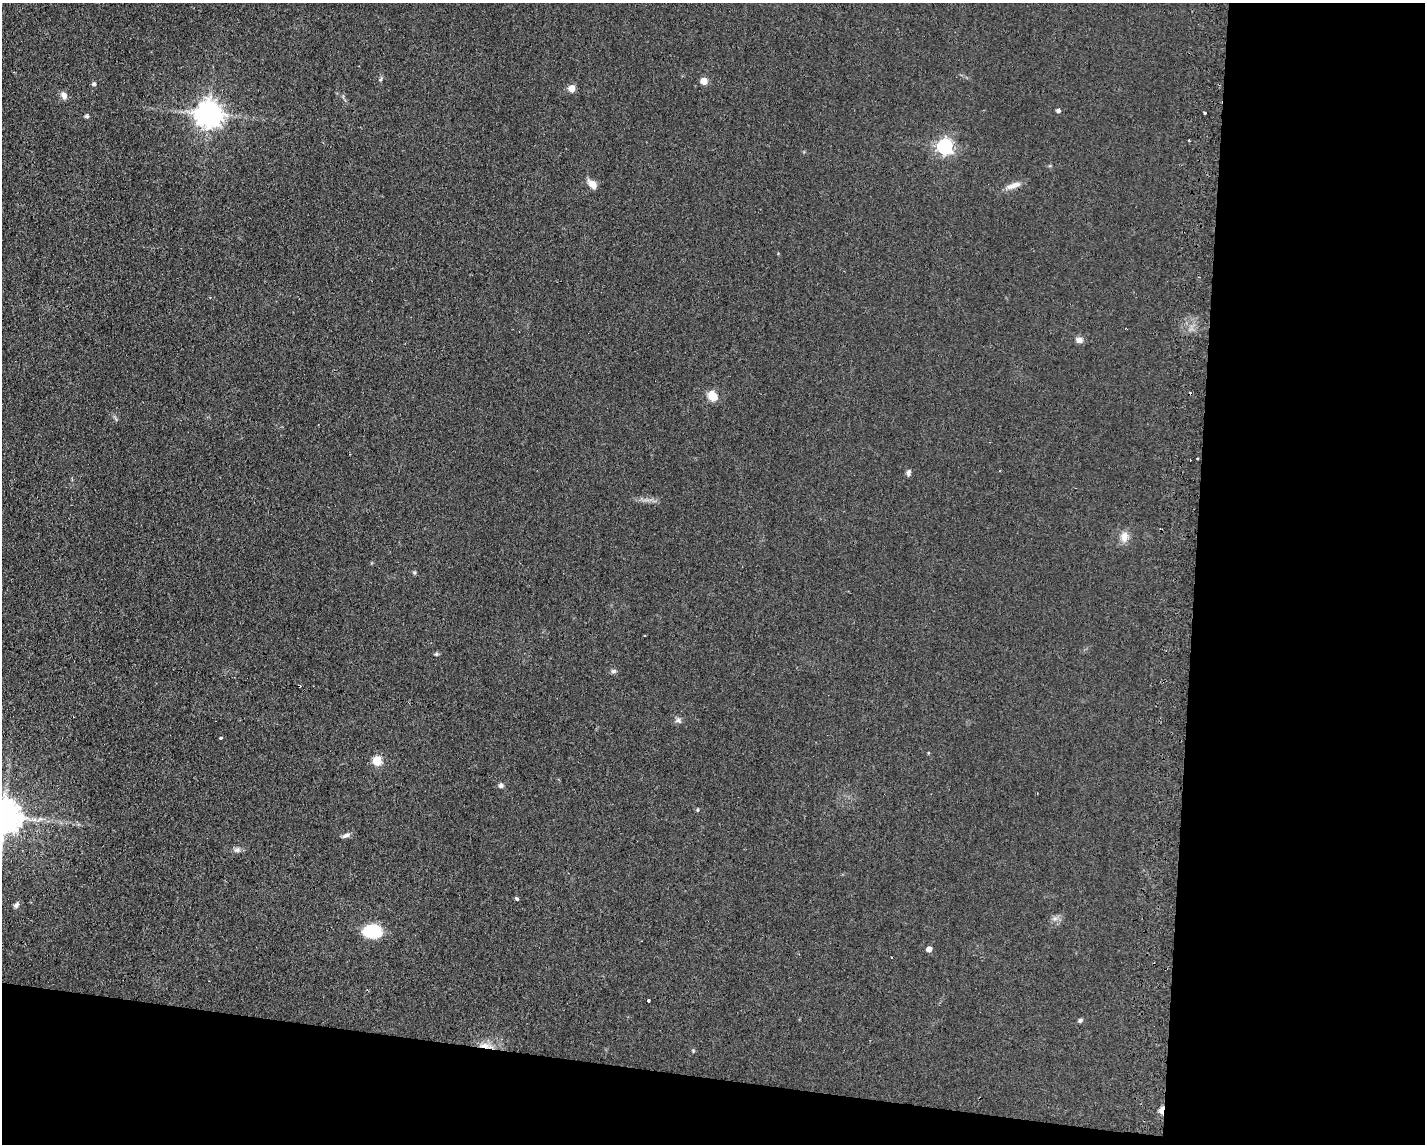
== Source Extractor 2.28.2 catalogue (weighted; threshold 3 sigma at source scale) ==
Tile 12 of 3 x 4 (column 3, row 4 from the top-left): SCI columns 5436-6858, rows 47-1188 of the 7006 x 4818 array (HDU 1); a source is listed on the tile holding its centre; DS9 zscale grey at full resolution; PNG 1427 x 1146 px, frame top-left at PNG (2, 3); no overlay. Shown black and unused: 22% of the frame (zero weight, under 2 of 3 exposures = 3% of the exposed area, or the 3 px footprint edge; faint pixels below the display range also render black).
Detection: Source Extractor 2.28.2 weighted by HDU 2 'WHT'; one run over the whole footprint, this tile lists its part. Background 0.0455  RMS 0.0084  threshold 0.0379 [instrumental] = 3 sigma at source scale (4.5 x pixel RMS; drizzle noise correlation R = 1.50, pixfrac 1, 0.05/0.05 arcsec/px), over >= 5 px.
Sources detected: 38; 2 cosmic-ray / hot-pixel residue — not listed; the other 36 listed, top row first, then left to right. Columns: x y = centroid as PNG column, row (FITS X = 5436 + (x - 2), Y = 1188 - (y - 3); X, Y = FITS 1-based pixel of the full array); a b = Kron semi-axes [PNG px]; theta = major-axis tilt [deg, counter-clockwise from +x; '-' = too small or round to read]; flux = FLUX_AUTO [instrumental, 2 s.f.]
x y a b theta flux
381 79 6 4 70 1.2
704 81 5 5 - 16
94 84 5 5 - 2.1
572 88 5 5 - 13
64 96 9 6 -70 4.5
1058 111 4 4 - 2.4
1204 113 3 3 - 1.4
209 114 8 8 - 980
87 116 4 4 - 1.7
944 146 6 6 - 240
592 184 10 7 -45 7.7
1013 185 21 7 20 6.2
1079 340 8 7 - 4.1
713 396 12 10 -57 9.7
1197 459 3 2 - 1.8
908 473 7 5 79 2.5
1124 537 14 9 85 7
436 654 6 4 43 1.2
613 671 7 5 4 1.9
678 720 9 6 -23 2.5
221 738 3 3 - 2.9
377 761 5 5 - 41
501 785 6 6 - 2.4
698 810 5 5 - 1.1
4 817 10 10 - 2000
346 835 12 5 20 2.8
237 850 9 6 0 2.7
517 899 5 4 - 1.3
16 905 8 6 62 2.4
1054 919 8 4 19 2.2
372 931 19 13 3 32
929 949 4 4 - 6.5
648 1001 3 3 - 1.3
1080 1020 6 5 - 1.6
484 1045 18 7 -4 7.9
1162 1110 8 3 80 15
Overlapping masked pixels (flux is a lower limit): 2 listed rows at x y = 484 1045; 1162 1110
Isophote crosses this tile's border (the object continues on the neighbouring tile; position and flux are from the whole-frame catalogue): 1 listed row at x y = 4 817